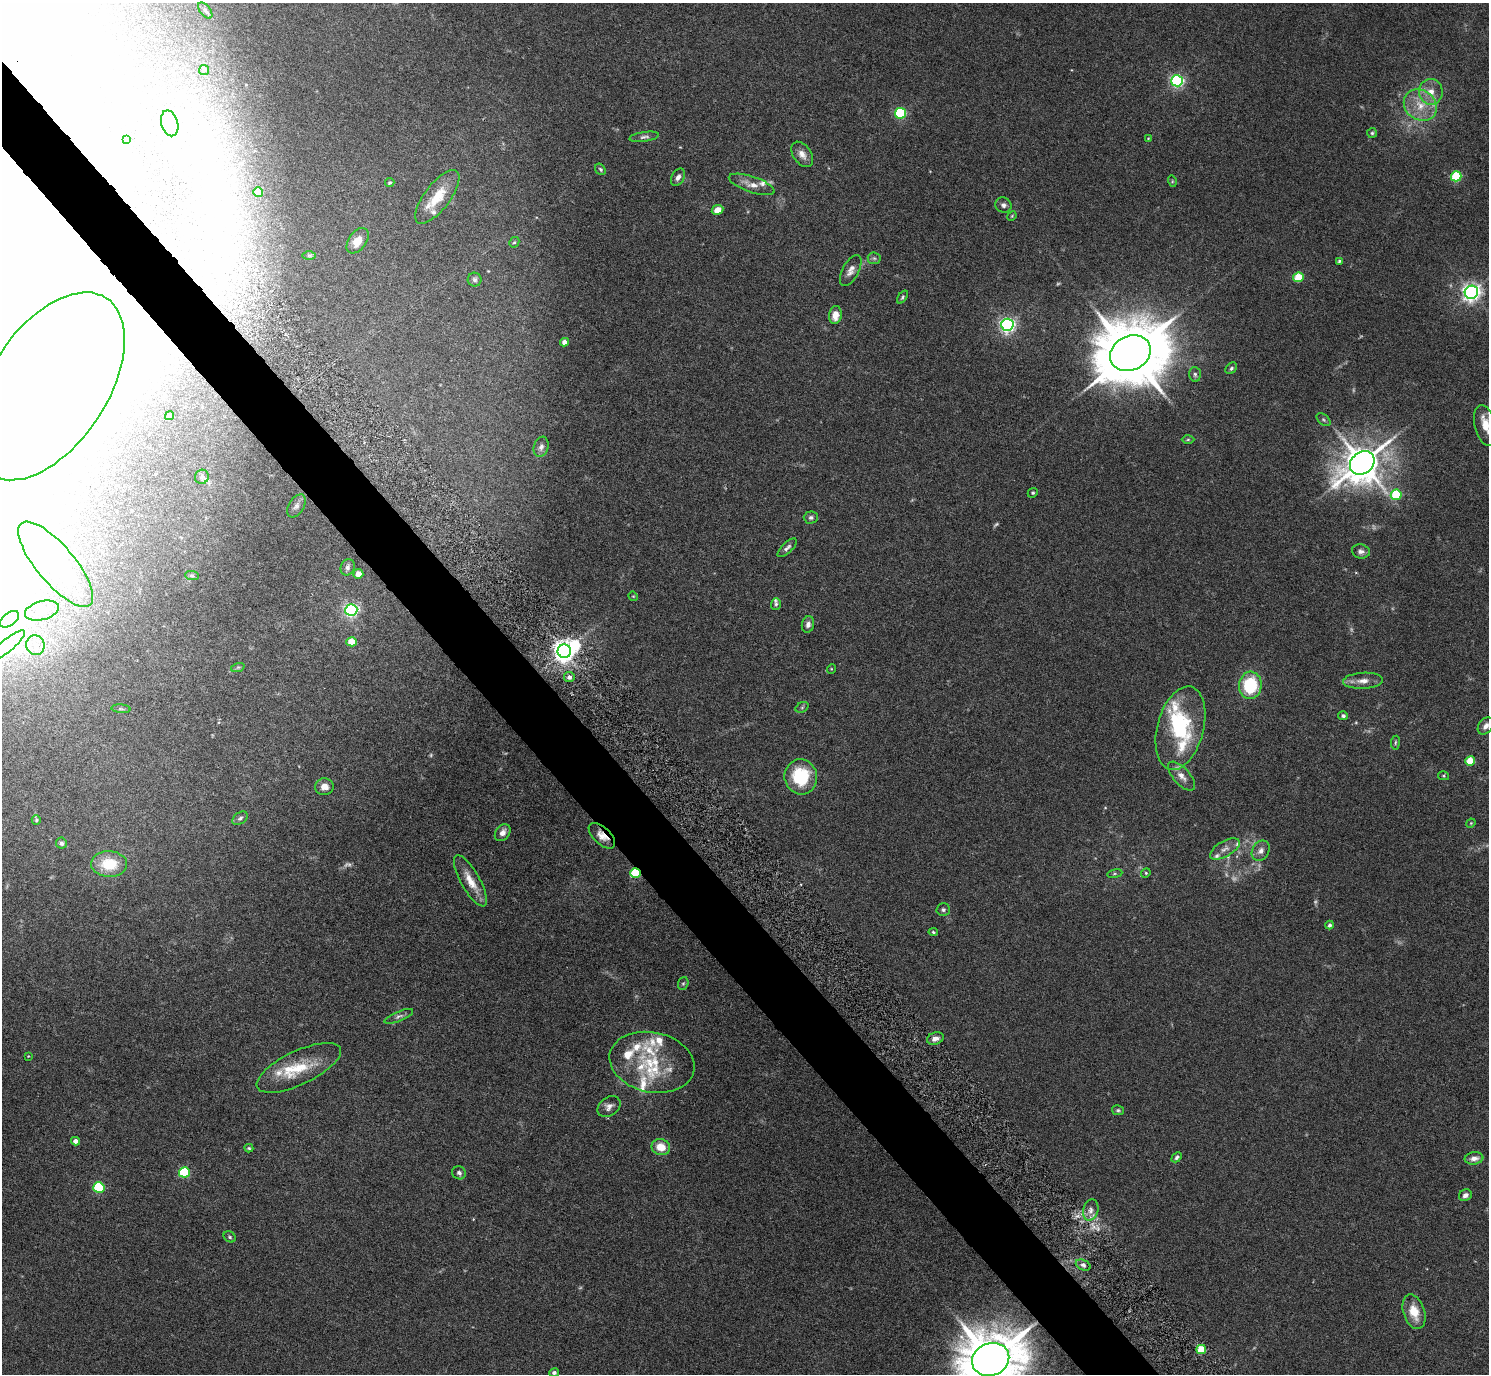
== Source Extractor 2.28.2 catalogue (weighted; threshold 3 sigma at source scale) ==
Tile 11 of 4 x 4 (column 3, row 3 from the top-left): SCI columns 2980-4466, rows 1678-3049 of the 6002 x 5991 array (HDU 1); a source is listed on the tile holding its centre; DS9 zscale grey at full resolution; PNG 1491 x 1376 px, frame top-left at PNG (2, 3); each listed source drawn as its Kron ellipse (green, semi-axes under 4 px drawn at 4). Shown black and unused: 5% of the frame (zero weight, under 5 of 9 exposures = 3% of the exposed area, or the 3 px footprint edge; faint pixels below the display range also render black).
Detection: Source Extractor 2.28.2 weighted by HDU 2 'WHT'; one run over the whole footprint, this tile lists its part. Background 0.0656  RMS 0.0033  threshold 0.0133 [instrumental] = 3 sigma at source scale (4.09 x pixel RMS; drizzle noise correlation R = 1.36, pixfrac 0.8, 0.05/0.05 arcsec/px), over >= 5 px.
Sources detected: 163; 11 too faint to see at this stretch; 10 inside a brighter object's white glare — neither listed nor drawn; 19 inside a brighter listed object's ellipse — not listed separately; the other 123 listed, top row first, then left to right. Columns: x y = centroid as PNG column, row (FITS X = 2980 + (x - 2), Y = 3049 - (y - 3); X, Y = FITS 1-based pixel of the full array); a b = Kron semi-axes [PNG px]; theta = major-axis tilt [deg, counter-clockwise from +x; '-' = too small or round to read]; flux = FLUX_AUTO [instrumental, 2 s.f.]
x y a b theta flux
205 11 9 5 -52 0.73
204 70 5 5 - 0.43
1177 81 6 5 - 64
1431 92 13 12 - 3.8
1420 105 17 15 -36 6.9
900 113 5 5 - 33
170 123 13 8 -75 3.9
1372 133 5 5 - 0.49
644 137 15 5 8 1
1148 138 4 3 - 0.24
126 140 3 3 - 0.77
802 154 14 9 -54 2.2
600 169 6 4 -52 0.52
1456 176 5 5 - 19
678 177 9 6 60 1.2
1172 181 6 3 -73 0.32
390 182 5 4 - 0.38
752 184 24 8 -18 3.2
258 192 5 4 - 3.7
437 197 32 12 53 8.7
1003 205 8 7 - 1.1
717 210 6 5 - 2.9
1012 216 5 4 - 0.31
358 241 14 8 54 4.9
514 242 5 4 - 0.4
309 255 7 4 -1 0.41
874 258 6 6 - 0.69
1339 261 4 4 - 0.41
851 270 17 8 62 2.1
1298 277 5 5 - 12
475 280 7 7 - 0.72
1471 292 7 6 - 150
902 297 7 4 55 0.51
835 315 9 6 82 3.3
1007 325 6 6 - 100
564 342 4 4 - 1.8
1130 353 21 17 27 2900
1231 368 6 5 - 0.61
1195 374 7 5 -87 0.73
49 386 105 59 57 110
169 416 5 4 - 0.46
1323 420 8 5 -38 0.58
1485 425 21 10 -75 5.2
1188 439 6 4 1 0.45
541 447 10 7 72 1.3
1362 463 13 10 38 820
202 477 7 7 - 0.81
1033 493 5 4 - 0.44
1396 495 5 5 - 18
296 506 12 7 57 1.4
811 517 7 6 - 0.87
787 548 12 5 44 1.1
1361 551 9 7 -11 1.3
56 564 53 19 -50 20
348 567 8 7 - 0.97
358 574 5 5 - 2.4
192 576 7 4 -2 0.58
633 596 5 4 - 0.28
776 604 6 5 - 0.58
351 610 6 5 - 80
42 611 17 9 15 3.6
9 619 11 6 37 2
808 624 8 6 77 1.3
352 642 5 4 - 7.9
35 645 10 9 - 2.5
7 646 23 6 39 3.6
564 651 7 6 - 260
238 667 7 4 19 0.5
831 669 5 3 - 0.25
569 677 5 5 - 1.5
1363 681 20 8 3 2.8
1250 685 13 11 84 18
802 707 7 5 31 0.52
121 709 9 3 -5 0.54
1343 716 5 4 - 0.77
1486 726 9 7 51 1.5
1180 728 43 23 75 24
1395 743 7 4 83 0.5
1470 761 5 4 - 11
1182 776 18 8 -48 2.8
1444 776 5 4 - 0.38
801 777 17 16 - 16
324 787 9 8 - 2.5
240 818 8 5 36 0.73
36 820 4 4 - 0.45
1471 823 5 4 - 0.3
503 833 9 7 55 1.9
602 836 16 8 -43 3.1
61 843 5 5 - 0.71
1225 849 16 8 30 2.2
1261 851 11 8 58 1.9
109 864 18 13 -1 9.4
635 873 5 5 - 20
1146 873 5 4 - 0.37
1115 874 8 4 9 0.48
470 881 29 9 -61 5.1
943 910 6 6 - 0.68
1330 925 4 4 - 0.84
933 932 4 4 - 0.41
683 983 6 5 - 0.47
399 1016 15 5 22 1.1
935 1038 8 6 19 1.8
28 1056 3 3 - 0.2
652 1062 43 30 -12 18
299 1068 46 17 25 12
609 1106 12 9 37 1.6
1118 1110 6 5 - 0.51
75 1141 4 4 - 1.6
661 1147 9 8 - 4.8
249 1148 4 3 - 0.38
1177 1157 6 4 45 0.75
1474 1158 9 6 8 1.9
184 1172 5 5 - 24
459 1173 7 6 - 0.91
99 1187 5 5 - 25
1465 1195 7 5 30 1.2
1091 1210 11 7 75 1.8
230 1237 6 5 - 0.52
1083 1265 8 5 -23 0.85
1414 1312 18 10 -73 6.3
1201 1350 5 4 - 13
991 1359 19 16 22 2100
554 1373 5 4 - 0.84
Overlapping masked pixels (flux is a lower limit): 3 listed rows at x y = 602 836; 635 873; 991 1359
Isophote crosses this tile's border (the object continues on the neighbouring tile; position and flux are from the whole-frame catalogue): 4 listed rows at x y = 1485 425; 7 646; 1486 726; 991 1359